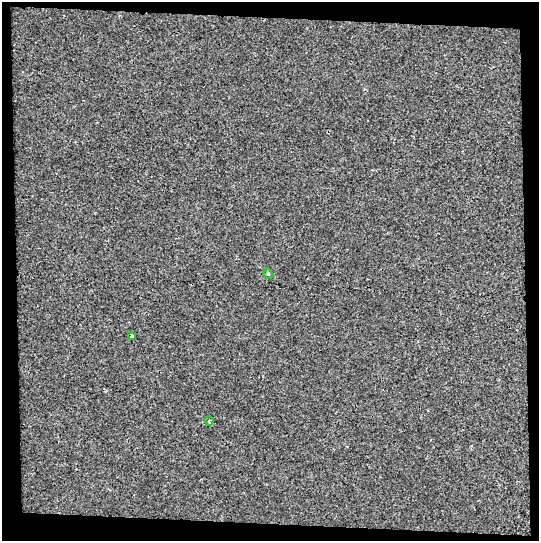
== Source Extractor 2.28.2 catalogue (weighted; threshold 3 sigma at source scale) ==
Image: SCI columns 15-551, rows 1-539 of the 566 x 539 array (HDU 1 of 3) = the unmasked area's bounding box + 8 px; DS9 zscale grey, full resolution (1 PNG px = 1 image px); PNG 541 x 543 px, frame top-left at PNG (2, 2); each listed source drawn as its Kron ellipse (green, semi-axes under 4 px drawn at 4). Shown black and unused: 11% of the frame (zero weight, under 2 of 3 exposures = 2% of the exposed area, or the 3 px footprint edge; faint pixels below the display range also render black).
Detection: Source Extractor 2.28.2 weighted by HDU 2 'WHT'. Background 6.34e-04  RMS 0.003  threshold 0.0133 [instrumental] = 3 sigma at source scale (4.5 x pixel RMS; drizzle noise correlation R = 1.50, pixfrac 1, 0.0396/0.0396 arcsec/px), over >= 5 px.
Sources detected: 3; all 3 listed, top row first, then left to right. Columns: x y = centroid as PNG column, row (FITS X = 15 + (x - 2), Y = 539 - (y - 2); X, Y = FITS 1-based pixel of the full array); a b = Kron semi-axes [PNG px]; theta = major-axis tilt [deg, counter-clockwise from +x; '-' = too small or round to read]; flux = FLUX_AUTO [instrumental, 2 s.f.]
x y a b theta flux
268 274 5 4 - 0.39
132 336 3 3 - 0.98
209 421 5 3 - 0.54